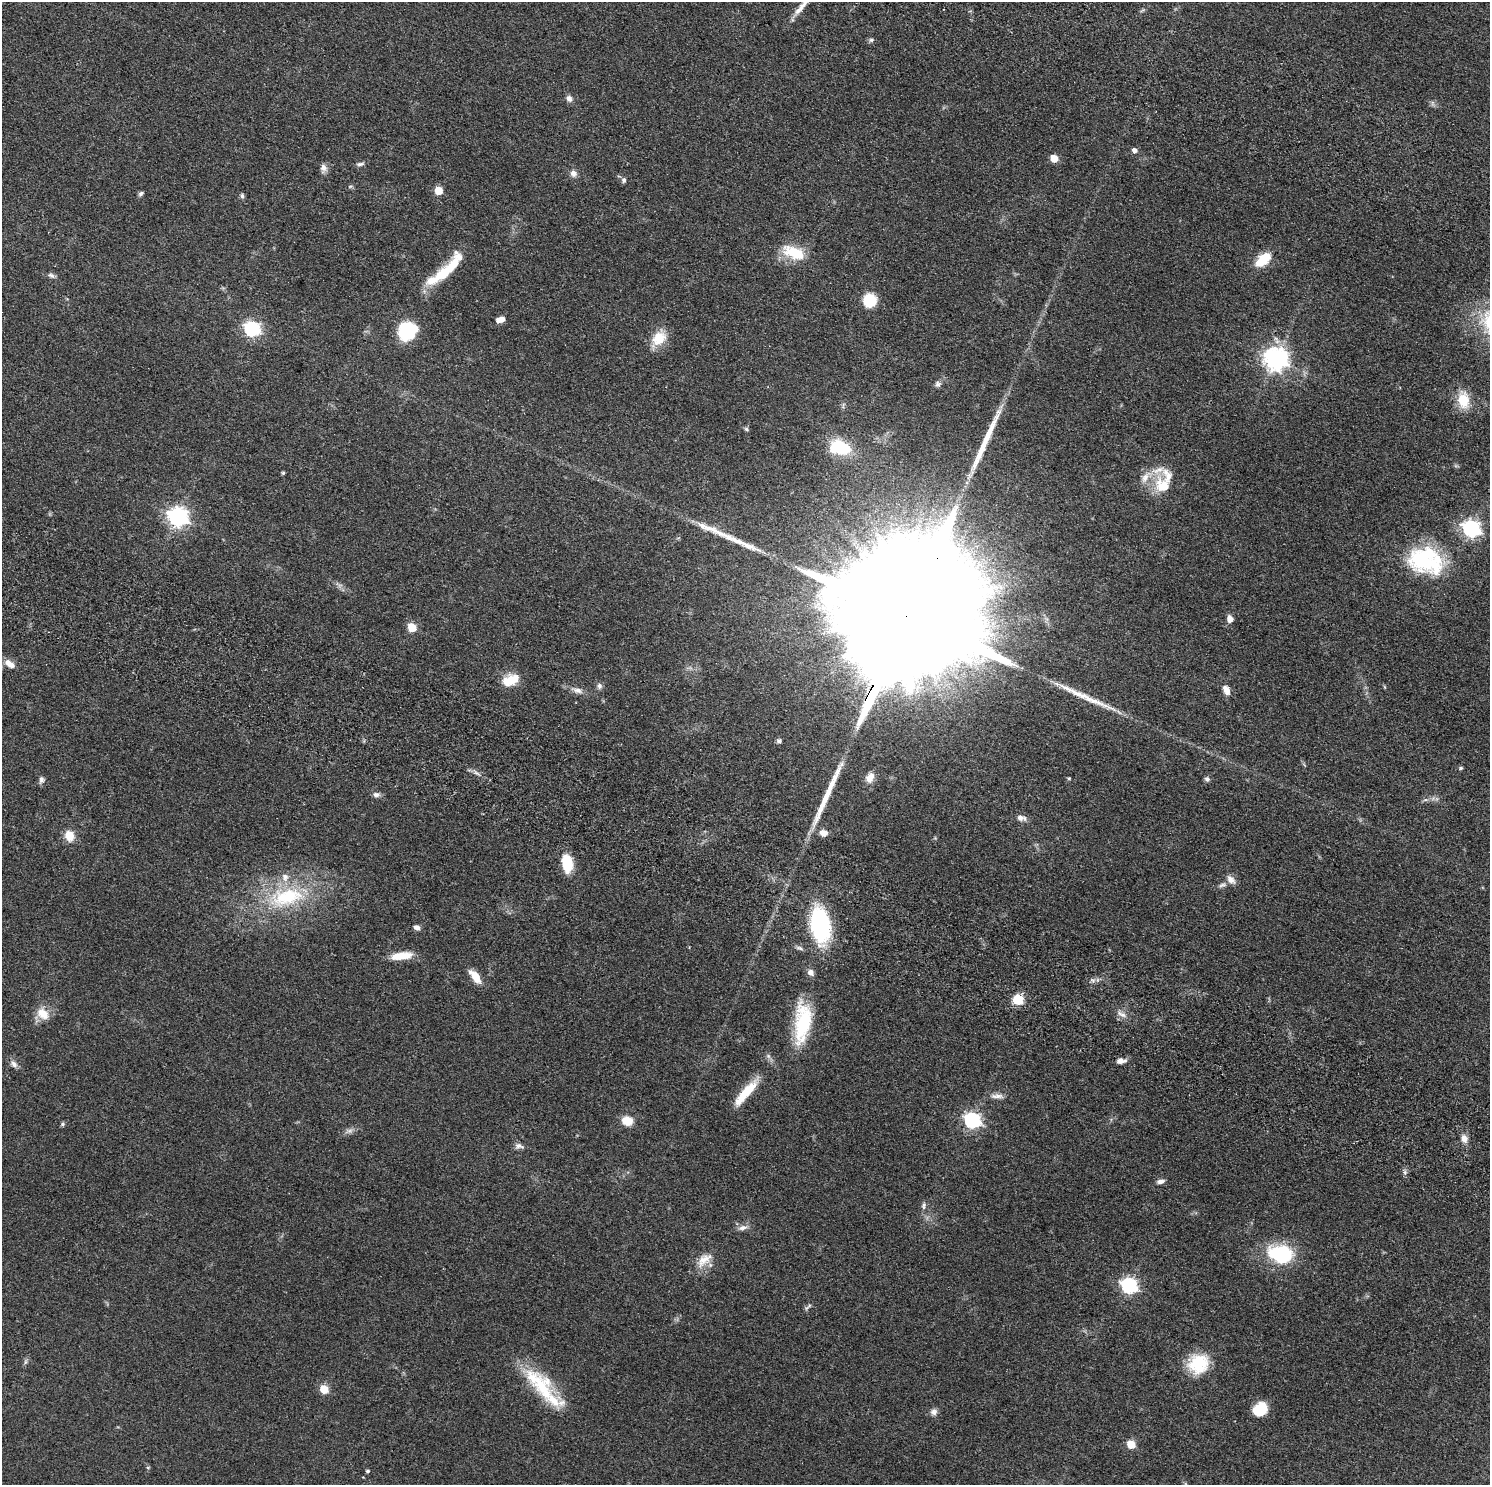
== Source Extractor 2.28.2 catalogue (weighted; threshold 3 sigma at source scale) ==
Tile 11 of 4 x 4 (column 3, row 3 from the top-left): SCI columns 3003-4490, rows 1827-3309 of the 6005 x 6486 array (HDU 1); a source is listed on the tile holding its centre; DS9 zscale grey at full resolution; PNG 1492 x 1487 px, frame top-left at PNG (2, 2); no overlay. Shown black and unused: <1% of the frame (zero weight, under 2 of 4 exposures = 4% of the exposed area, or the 3 px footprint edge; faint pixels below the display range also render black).
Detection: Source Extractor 2.28.2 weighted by HDU 2 'WHT'; one run over the whole footprint, this tile lists its part. Background 0.0451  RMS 0.0067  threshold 0.03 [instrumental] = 3 sigma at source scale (4.5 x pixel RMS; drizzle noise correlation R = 1.50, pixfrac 1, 0.05/0.05 arcsec/px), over >= 5 px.
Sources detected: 113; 3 too faint to see at this stretch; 2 inside a brighter object's white glare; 1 cosmic-ray / hot-pixel residue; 4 long thin detections or spike segments (spike, bleed or trail) — not listed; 9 inside a brighter listed object's ellipse — not listed separately; the other 94 listed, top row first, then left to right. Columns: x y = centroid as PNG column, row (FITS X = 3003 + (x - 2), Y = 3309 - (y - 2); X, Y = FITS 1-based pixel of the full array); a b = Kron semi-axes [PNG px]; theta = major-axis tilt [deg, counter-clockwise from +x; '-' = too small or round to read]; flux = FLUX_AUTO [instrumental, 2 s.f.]
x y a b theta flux
801 7 29 7 51 6.3
871 40 6 6 - 1.4
569 98 8 7 - 2.7
1432 103 7 5 -90 1.3
1134 150 6 5 - 2.5
1054 158 5 5 - 13
360 164 11 5 7 1.6
323 168 12 8 -81 3.1
573 173 9 8 - 3
624 180 7 6 - 1.5
438 190 5 5 - 16
141 193 7 5 34 1.3
242 196 7 5 -86 1.3
794 253 28 15 -22 20
1263 260 21 12 41 14
443 273 48 13 36 24
51 275 9 6 -25 1.8
870 300 12 11 - 20
502 319 6 5 - 3.7
252 329 7 6 - 130
407 331 21 18 46 30
659 338 22 15 46 13
1276 359 8 8 - 510
938 384 8 7 - 1.8
1463 400 19 12 -82 16
746 429 7 4 -29 1.1
843 448 13 12 - 21
283 473 4 4 - 0.87
1163 486 26 20 -50 19
178 517 8 7 - 290
712 529 48 8 -21 13
1471 529 8 7 - 210
1424 561 37 25 -13 73
907 618 101 25 63 92000
1230 619 9 8 - 3.2
412 627 5 5 - 22
9 664 15 8 -34 5.2
508 681 17 14 6 9.6
599 686 8 7 - 1.9
577 690 18 7 -17 4.1
1226 690 12 7 -65 4.6
779 741 6 5 - 1.4
1460 768 6 5 - 0.93
477 773 9 5 -27 2
870 778 13 9 63 5.1
1069 778 4 3 - 0.75
1207 779 6 6 - 1.8
41 780 9 7 86 2.1
376 794 10 6 -3 2.2
1425 800 8 4 1 1.3
1021 818 13 7 -9 3.4
824 833 8 7 - 4.9
69 836 11 9 -66 9.7
567 864 18 10 -82 19
1231 880 13 8 -46 4.2
1223 885 11 6 17 2.1
286 897 58 28 13 60
820 925 33 18 -83 72
417 927 7 5 -33 2.5
799 948 11 5 -17 1.8
402 956 24 8 8 11
811 972 9 8 - 2.9
475 977 17 8 -51 9.1
1018 999 11 10 - 11
43 1014 17 12 -41 9.3
1122 1014 16 6 -26 3.5
803 1022 49 19 84 42
768 1056 7 6 - 1.6
1121 1061 12 6 4 3.2
14 1064 12 7 -46 2.9
746 1093 41 9 50 19
997 1096 18 6 -1 3.7
972 1120 7 6 - 160
627 1121 11 9 -13 9.9
62 1124 6 5 - 1
349 1131 12 6 12 2.5
1464 1138 10 8 -67 4.1
519 1146 13 7 -14 2.5
1405 1172 9 4 -82 1.4
1160 1181 10 5 8 2.4
924 1205 10 6 88 2.1
743 1228 14 7 13 3.3
1280 1254 29 21 -12 41
704 1260 26 13 42 9.6
1129 1286 7 6 - 150
806 1308 8 5 30 1.3
25 1362 8 3 71 1.2
1198 1364 25 23 28 24
541 1385 59 21 -45 38
324 1389 5 5 - 19
1262 1407 14 11 -58 11
934 1412 10 9 - 2.6
1131 1444 5 5 - 19
368 1471 4 4 - 1.1
Overlapping masked pixels (flux is a lower limit): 1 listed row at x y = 907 618
Isophote crosses this tile's border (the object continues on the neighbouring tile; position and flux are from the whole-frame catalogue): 1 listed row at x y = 801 7